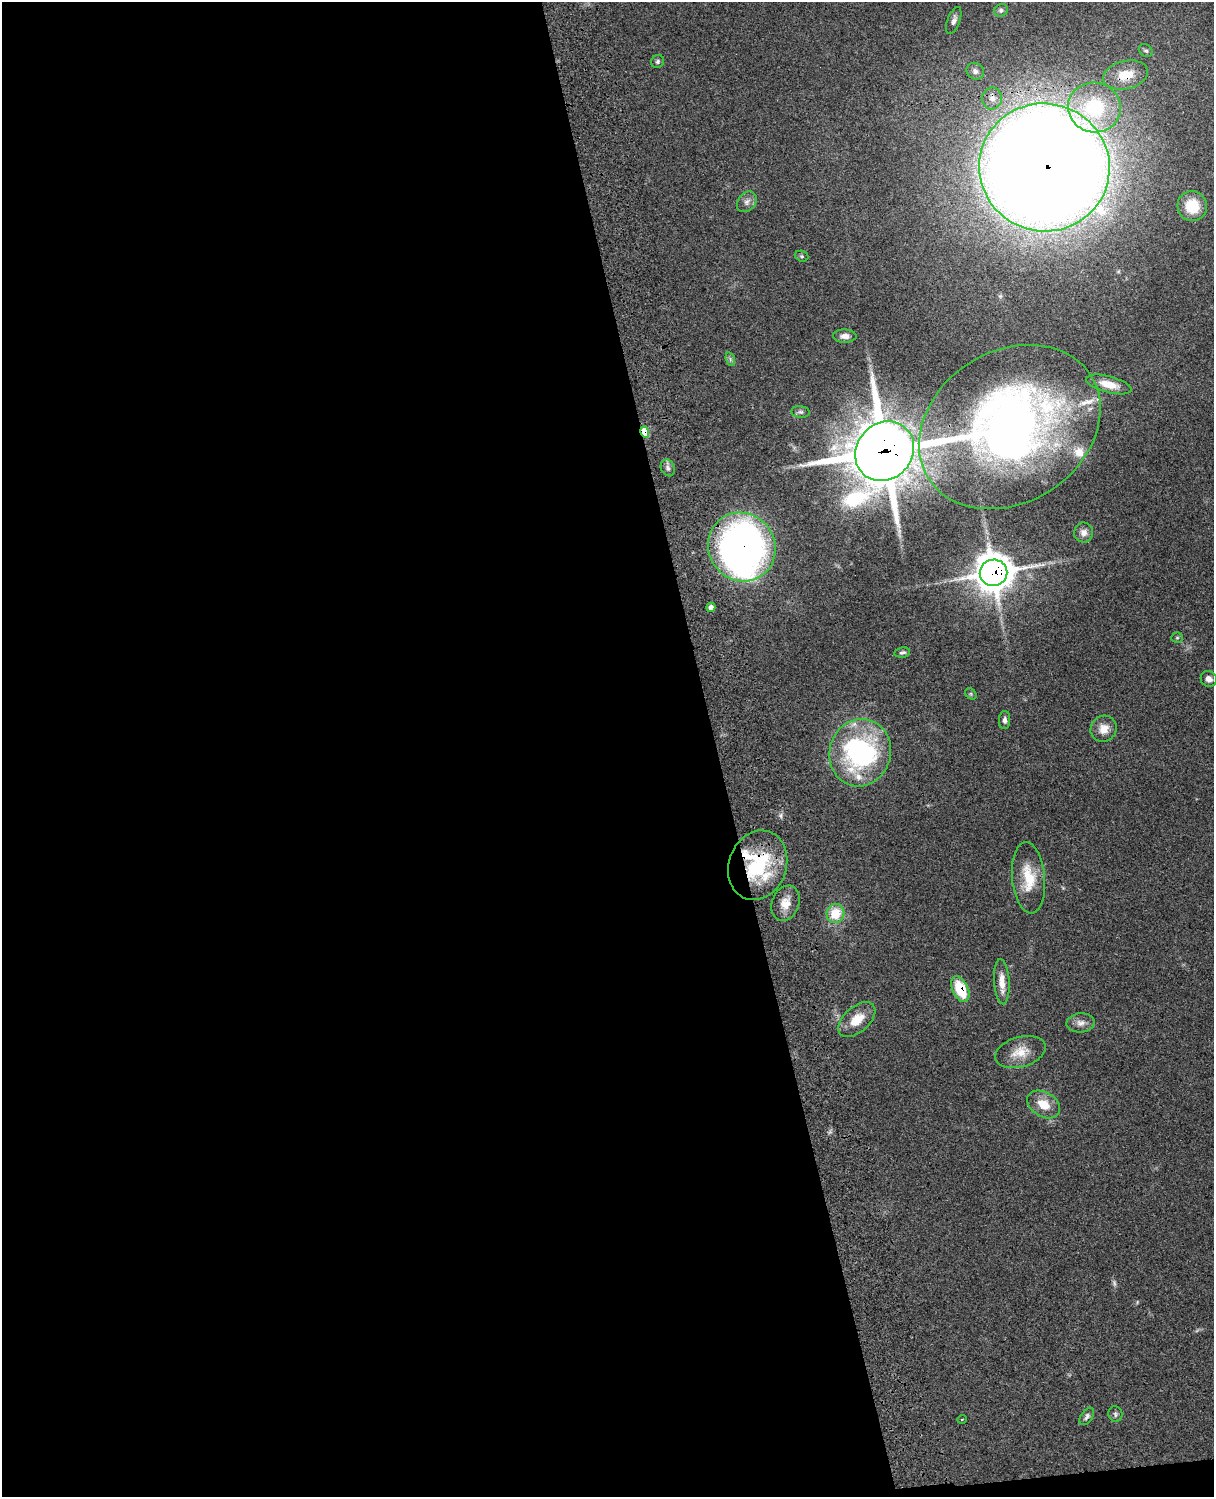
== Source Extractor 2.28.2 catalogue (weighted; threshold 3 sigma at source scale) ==
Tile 9 of 4 x 3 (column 1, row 3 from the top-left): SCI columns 121-1332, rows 278-1772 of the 5086 x 4927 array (HDU 1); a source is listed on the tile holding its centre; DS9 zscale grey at full resolution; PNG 1216 x 1499 px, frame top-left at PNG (2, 2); each listed source drawn as its Kron ellipse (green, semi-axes under 4 px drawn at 4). Shown black and unused: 59% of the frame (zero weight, under 3 of 4 exposures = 6% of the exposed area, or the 3 px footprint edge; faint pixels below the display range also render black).
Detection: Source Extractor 2.28.2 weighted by HDU 2 'WHT'; one run over the whole footprint, this tile lists its part. Background 0.0923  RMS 0.0062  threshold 0.0278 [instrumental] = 3 sigma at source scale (4.5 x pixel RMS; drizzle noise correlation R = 1.50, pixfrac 1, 0.05/0.05 arcsec/px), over >= 5 px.
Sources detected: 49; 1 too faint to see at this stretch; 1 inside a brighter object's white glare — neither listed nor drawn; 3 inside a brighter listed object's ellipse — not listed separately; the other 44 listed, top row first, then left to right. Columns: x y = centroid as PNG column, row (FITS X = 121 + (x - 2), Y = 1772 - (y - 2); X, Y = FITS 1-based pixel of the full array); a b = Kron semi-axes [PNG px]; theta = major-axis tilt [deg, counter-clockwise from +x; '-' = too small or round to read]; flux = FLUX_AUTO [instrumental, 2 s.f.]
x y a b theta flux
1001 10 7 6 - 1.4
954 21 14 6 69 2.6
1146 51 7 5 -34 1.3
657 61 7 6 - 1.4
975 71 9 8 - 2.5
1126 75 23 14 14 14
992 98 11 10 - 4.4
1094 107 26 25 - 45
1044 167 65 64 - 2400
747 202 11 8 50 3.3
1192 206 15 14 - 17
802 256 7 5 -20 0.98
845 336 12 6 -1 3.5
730 359 7 4 -72 1.2
1109 384 23 8 -15 9.1
800 412 9 5 -6 1.5
1010 427 96 75 32 410
645 432 5 4 - 18
885 451 31 28 47 3500
668 468 9 6 -66 2
1083 533 10 9 - 3.7
742 547 35 33 -55 270
993 573 14 13 - 1400
711 607 5 4 - 2.4
1177 638 5 5 - 0.82
902 652 8 5 10 1.5
1209 679 8 7 - 3.6
971 694 6 5 - 0.84
1005 720 9 5 87 1.9
1104 729 13 12 - 6.7
860 753 34 30 73 120
758 865 35 29 70 54
1028 878 36 16 -85 19
785 903 18 13 68 8.3
835 914 9 9 - 17
1002 982 23 7 -86 6.8
960 989 14 7 -65 24
857 1020 22 12 42 12
1081 1023 14 9 4 4.2
1020 1052 26 15 17 12
1044 1104 18 12 -32 11
1115 1414 8 7 - 1.5
1087 1416 10 5 55 1.7
962 1419 5 3 - 0.43
Overlapping masked pixels (flux is a lower limit): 9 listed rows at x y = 1126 75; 1044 167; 1010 427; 645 432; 885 451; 742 547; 993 573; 758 865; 960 989